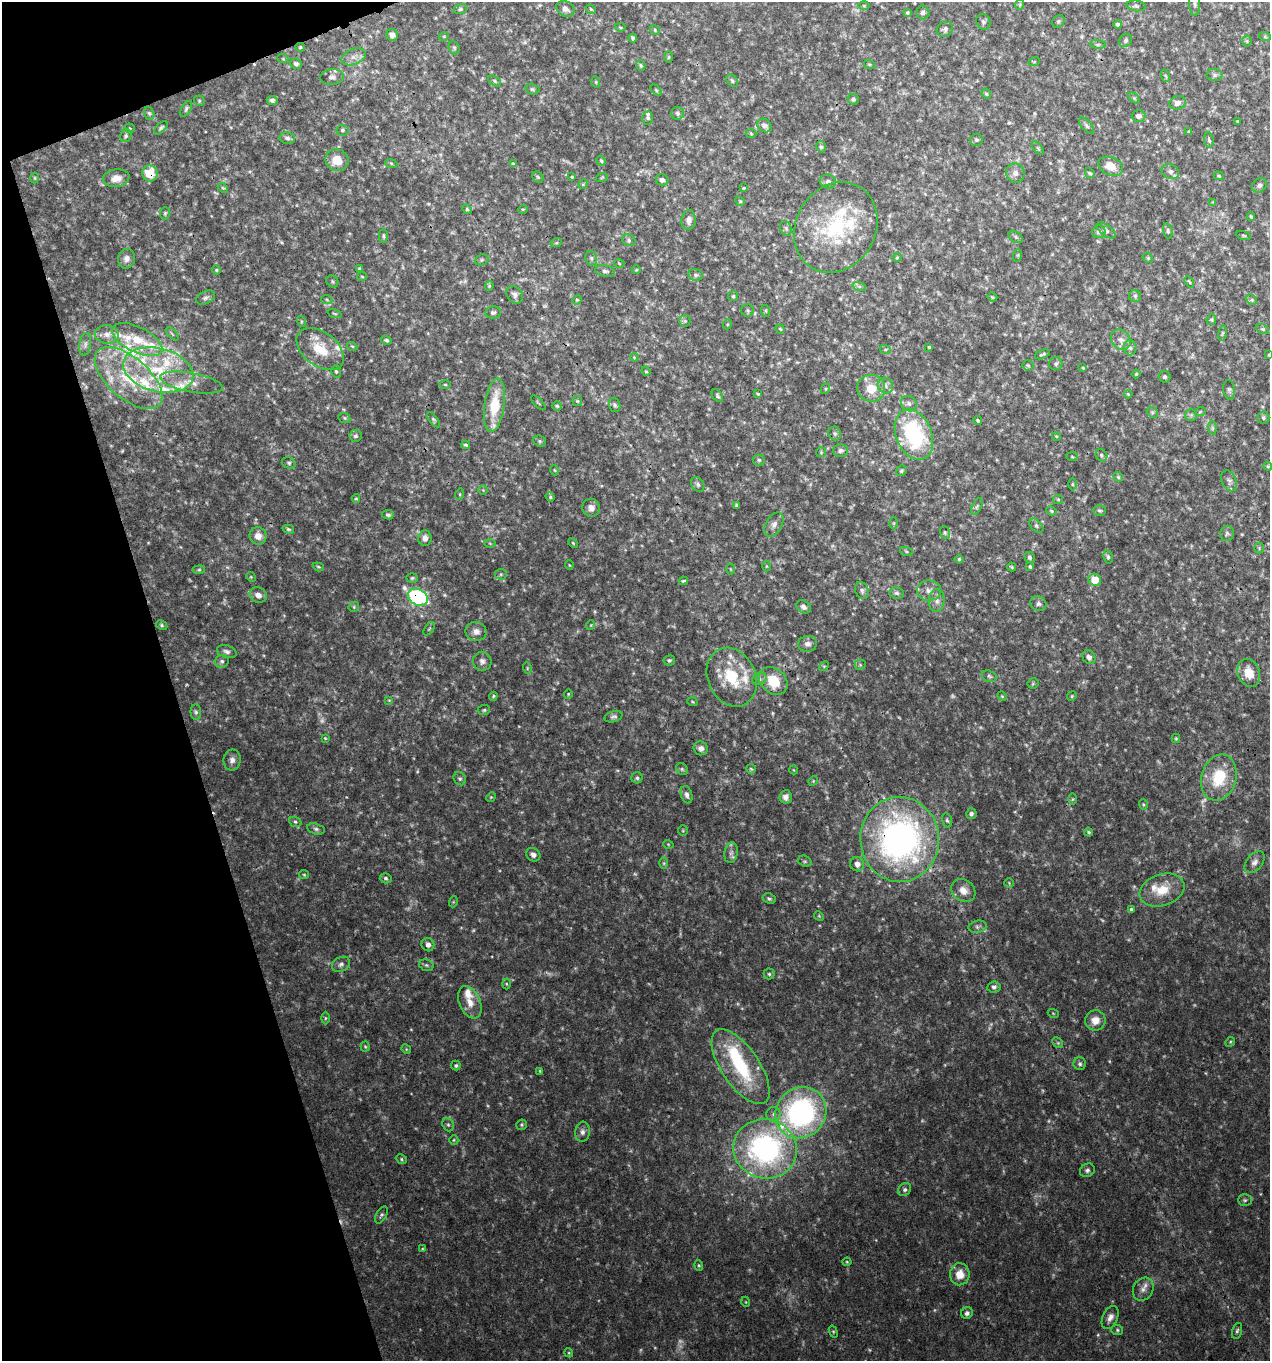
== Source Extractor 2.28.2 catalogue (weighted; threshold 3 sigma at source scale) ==
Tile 5 of 4 x 4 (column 1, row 2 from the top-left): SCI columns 124-1391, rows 2720-4078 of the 5270 x 5440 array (HDU 1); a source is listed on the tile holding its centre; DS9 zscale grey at full resolution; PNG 1272 x 1363 px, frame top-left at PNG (2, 2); each listed source drawn as its Kron ellipse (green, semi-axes under 4 px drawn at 4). Shown black and unused: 15% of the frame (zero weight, under 3 of 4 exposures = <1% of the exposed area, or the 3 px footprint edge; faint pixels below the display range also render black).
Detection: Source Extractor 2.28.2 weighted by HDU 2 'WHT'; one run over the whole footprint, this tile lists its part. Background 0.03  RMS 0.0037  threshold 0.0167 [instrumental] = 3 sigma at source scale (4.5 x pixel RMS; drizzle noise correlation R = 1.50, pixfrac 1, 0.0396/0.0396 arcsec/px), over >= 5 px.
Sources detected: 412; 23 too faint to see at this stretch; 1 inside a brighter object's white glare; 1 cosmic-ray / hot-pixel residue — neither listed nor drawn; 27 inside a brighter listed object's ellipse — not listed separately; the other 360 listed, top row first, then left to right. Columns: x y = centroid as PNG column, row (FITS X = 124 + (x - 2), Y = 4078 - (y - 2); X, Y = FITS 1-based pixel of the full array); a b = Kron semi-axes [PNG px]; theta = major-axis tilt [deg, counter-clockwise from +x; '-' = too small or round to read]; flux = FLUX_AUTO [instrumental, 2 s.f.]
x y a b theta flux
1195 3 12 5 -86 1.3
1020 4 6 3 72 0.33
864 6 5 3 - 0.36
1136 6 10 5 -6 0.92
460 9 6 5 - 0.66
565 9 9 7 -32 1.8
591 9 5 4 - 0.45
923 12 7 6 - 1.1
907 13 4 4 - 0.49
1058 21 7 5 46 0.62
983 22 8 6 -62 0.83
1118 24 4 4 - 0.83
620 27 5 4 - 0.42
945 29 8 7 - 1.1
655 30 5 4 - 0.52
392 35 6 5 - 1.9
444 36 5 3 - 0.31
1265 37 6 4 -19 0.47
633 38 4 4 - 0.95
1126 41 7 6 - 0.92
1247 41 5 5 - 0.51
1098 44 8 4 -7 0.69
300 47 4 4 - 0.52
454 48 7 5 -69 0.6
354 57 12 7 21 2.4
669 57 6 4 90 0.42
283 59 6 3 -19 0.39
1034 62 6 3 19 0.34
296 64 6 5 - 0.95
869 64 5 3 - 0.38
641 65 5 4 - 0.57
1215 75 8 6 2 0.98
1166 76 6 4 -70 0.49
332 77 11 8 5 1.8
495 81 7 4 -29 0.65
732 81 7 5 -51 0.71
596 82 5 3 - 0.36
532 89 7 5 -15 0.62
656 90 6 4 -45 0.47
986 94 5 4 - 0.51
1134 98 6 4 -45 0.53
853 99 6 5 - 0.71
272 100 5 4 - 0.97
199 101 6 5 - 0.57
1177 103 8 7 - 1.8
186 109 9 4 60 0.76
149 113 7 5 -73 0.7
678 113 6 6 - 0.98
1139 116 7 6 - 1.4
648 118 6 5 - 0.77
1237 121 3 2 - 0.28
764 125 8 6 -33 1.7
1087 126 10 5 -48 0.96
129 128 5 4 - 0.44
161 128 8 4 45 0.79
342 130 6 5 - 0.67
1189 132 3 3 - 0.42
751 133 5 3 - 0.35
126 136 6 5 - 0.78
287 138 8 5 -12 1
976 140 6 6 - 0.72
1209 140 7 5 -81 0.66
821 147 6 4 -73 0.65
1038 148 7 4 -53 0.55
337 160 12 11 - 6.4
601 161 5 4 - 0.54
391 163 6 4 -19 0.45
513 164 4 4 - 0.51
1111 166 13 9 -24 4.4
1170 171 9 7 -32 1.3
1015 173 10 9 - 1.8
1090 173 5 3 - 0.55
150 174 8 7 - 8.3
1219 176 5 4 - 0.48
538 177 6 5 - 0.51
572 177 3 2 - 0.3
602 177 6 3 20 0.4
35 178 5 3 - 0.36
116 178 13 9 10 3.2
662 180 6 5 - 1.2
828 181 8 7 - 1.3
583 184 5 4 - 0.4
1259 185 8 6 42 0.98
223 188 6 3 -43 0.39
744 188 4 3 - 0.33
740 201 5 4 - 0.43
1213 202 4 4 - 0.27
467 209 5 4 - 0.49
523 209 5 3 - 0.3
165 213 6 5 - 0.53
1251 217 4 3 - 0.52
689 220 10 7 81 1.8
836 227 47 40 60 37
786 228 7 5 -69 0.86
1106 230 11 5 -37 1.1
1168 231 8 4 -78 0.69
1099 232 7 6 - 1.1
1244 235 8 3 -19 0.43
383 236 7 4 88 0.65
1016 237 8 5 -37 0.77
629 240 7 5 -25 0.79
556 243 6 3 18 0.41
1018 255 6 4 71 0.41
897 257 5 3 - 0.27
591 258 7 5 -75 0.79
1148 258 6 4 -47 0.48
126 259 10 8 76 1.7
482 260 7 5 21 0.6
619 263 5 3 - 0.32
360 269 4 3 - 0.59
216 270 4 4 - 0.44
636 270 4 3 - 0.28
605 271 10 5 -11 1.2
696 275 7 6 - 0.98
362 277 5 3 - 0.35
332 281 6 5 - 0.64
1189 282 6 3 -52 0.39
489 286 4 4 - 0.38
859 286 7 4 -18 0.78
515 295 9 7 -50 1.4
733 296 5 5 - 0.61
1135 296 6 6 - 0.69
206 297 10 6 27 1.1
992 297 5 4 - 0.42
327 300 6 3 -20 0.47
577 300 5 4 - 0.43
1252 300 6 4 -46 0.64
748 311 6 6 - 0.64
766 311 6 3 -71 0.42
493 312 7 6 - 1.1
335 314 7 3 -19 0.4
1211 320 5 5 - 0.52
301 321 5 3 - 0.4
685 321 6 5 - 0.62
728 324 5 3 - 0.36
780 329 5 3 - 0.4
1263 329 7 4 -25 0.69
1222 333 7 3 81 0.5
107 334 12 9 -5 2.8
172 334 8 3 -45 0.44
137 340 27 12 -26 10
386 340 5 4 - 0.62
1121 340 11 9 -48 2.2
85 344 12 5 81 1.2
352 346 5 3 - 0.34
929 347 3 3 - 0.36
1130 348 7 6 - 1.1
320 349 27 17 -37 11
885 349 6 4 -19 0.54
1042 354 8 3 21 0.59
1269 355 3 3 - 0.42
634 357 4 3 - 0.3
1056 364 7 6 - 0.8
1028 365 5 5 - 0.62
1083 368 4 3 - 0.32
158 370 36 22 -14 25
336 371 6 4 -73 0.6
646 371 5 4 - 0.42
1136 374 4 4 - 0.44
1165 377 6 5 - 0.74
128 378 41 20 -41 21
191 383 32 9 -11 5.5
445 385 5 3 - 0.43
885 386 8 7 - 1.5
871 388 14 13 - 6.2
825 389 5 3 - 0.35
1229 390 10 6 -82 0.94
758 394 4 3 - 0.42
1128 394 4 3 - 0.32
717 396 7 4 -52 0.6
577 401 5 5 - 0.43
538 403 9 2 -45 0.37
909 404 8 7 - 1.2
494 405 27 10 82 14
615 405 7 5 -72 0.78
557 406 4 4 - 0.45
1152 412 6 4 -44 0.66
1200 412 6 3 19 0.37
1191 415 6 5 - 0.71
344 418 6 4 -22 0.53
1263 418 6 6 - 0.66
434 420 9 4 -54 0.64
977 420 4 4 - 0.56
1212 428 7 4 -89 0.64
835 433 7 6 - 0.86
914 435 26 18 -68 38
355 436 6 6 - 0.84
1056 436 4 3 - 0.34
540 441 7 5 -22 0.65
466 445 4 3 - 0.48
840 450 7 6 - 1.2
821 452 5 5 - 0.41
1101 455 6 5 - 0.79
1072 457 6 4 -2 0.43
759 460 6 5 - 0.67
289 463 7 5 -16 0.74
1268 466 4 4 - 0.45
554 470 5 3 - 0.32
901 471 5 5 - 0.63
1118 477 5 4 - 0.49
1229 481 11 7 -66 1.2
698 484 8 6 -56 1
1072 484 6 4 -90 0.46
483 490 5 5 - 0.44
460 494 6 3 72 0.41
550 497 5 4 - 0.46
356 498 4 4 - 0.39
1058 499 5 4 - 0.39
737 505 4 3 - 0.83
977 506 9 4 63 0.8
591 508 9 8 - 2.1
1099 510 6 5 - 0.67
1051 511 5 4 - 0.46
388 515 6 4 -9 0.79
894 523 6 4 -90 0.48
774 525 13 8 60 2.1
1036 526 8 5 -47 0.84
288 529 6 4 -17 0.57
945 532 6 5 - 0.64
1227 533 7 7 - 0.99
258 536 9 8 - 2.7
425 538 7 6 - 1.9
490 543 5 3 - 0.38
573 543 6 3 -46 0.41
1259 548 5 5 - 0.52
906 552 6 3 -19 0.4
1029 557 5 5 - 0.84
1108 557 7 4 -80 0.8
959 559 4 4 - 0.5
569 565 5 3 - 0.3
766 566 5 3 - 0.37
318 567 6 4 -20 0.47
1012 567 4 3 - 0.46
1030 567 4 3 - 0.55
730 569 5 3 - 0.33
199 570 6 4 8 0.55
501 574 6 5 - 0.74
251 577 5 4 - 0.38
412 578 6 5 - 0.66
1095 580 6 6 - 6.9
683 581 4 3 - 0.45
862 590 9 6 -71 1
929 591 12 10 1 2.6
896 593 7 5 -3 0.8
258 595 9 7 -32 2.3
418 597 10 8 -29 70
937 601 11 7 87 1.9
1038 604 8 7 - 1.1
354 607 6 5 - 0.5
804 607 8 6 -35 1.4
162 625 6 4 -29 0.57
591 625 5 3 - 0.31
429 629 7 3 54 0.47
476 631 10 9 - 2.5
807 644 9 7 11 1.6
227 651 10 6 -17 1.2
1089 657 7 6 - 1.5
669 660 6 5 - 0.78
222 661 7 6 - 0.97
482 661 9 9 - 1.6
860 665 5 5 - 0.57
824 666 5 4 - 0.43
527 668 6 3 -73 0.38
1249 673 14 11 -69 6.2
989 676 7 5 -18 0.78
732 677 30 24 -65 18
759 679 7 6 - 0.95
773 681 16 12 -43 9.5
1033 683 5 5 - 0.46
568 694 4 4 - 0.38
493 696 4 3 - 0.43
1002 696 5 4 - 0.39
1072 696 5 4 - 0.46
389 700 4 4 - 0.31
692 702 5 3 - 0.38
484 710 6 5 - 0.65
196 712 8 5 -89 0.9
614 717 9 5 16 0.94
325 738 4 3 - 0.35
1176 738 4 4 - 0.37
701 748 7 6 - 1.7
232 760 10 8 80 1.9
682 769 6 5 - 0.71
751 769 5 4 - 0.46
794 770 4 3 - 0.28
637 778 5 5 - 0.72
1219 778 23 17 73 14
460 779 7 5 -55 0.86
813 781 5 4 - 0.38
687 795 9 5 -73 1.3
491 797 5 4 - 0.43
786 797 7 6 - 1.7
1073 799 5 3 - 0.38
1143 805 5 3 - 0.39
971 814 5 5 - 0.83
947 820 7 4 -73 0.71
295 822 6 5 - 0.65
316 829 9 5 -15 0.91
683 831 5 4 - 0.43
1089 832 5 3 - 0.52
900 839 42 39 -86 130
668 844 5 3 - 0.32
731 853 10 6 80 1.5
533 855 7 6 - 1.5
805 861 7 5 -19 0.66
1254 862 12 8 51 2
664 863 6 4 -90 0.49
857 864 7 7 - 1.9
304 875 5 4 - 0.42
386 878 6 5 - 0.7
1009 883 5 4 - 0.4
1162 890 23 15 19 8.1
963 891 13 10 -39 3.3
769 898 7 5 -25 0.72
453 902 5 3 - 0.34
1131 909 3 3 - 0.64
819 916 5 4 - 0.39
977 927 9 6 12 1.1
428 945 7 6 - 1.5
341 964 9 7 26 1.3
426 965 7 5 -16 0.71
769 974 5 5 - 0.63
506 984 5 3 - 0.38
994 987 7 5 8 1.1
470 1002 17 10 -66 4.2
1053 1013 5 3 - 0.33
325 1018 6 4 89 0.56
1095 1020 10 10 - 3.9
1230 1042 5 4 - 0.45
1058 1043 6 4 -45 0.58
365 1047 5 4 - 0.45
406 1049 5 4 - 0.42
1080 1064 6 6 - 0.91
456 1065 5 4 - 0.69
741 1067 43 19 -56 26
540 1071 4 4 - 0.41
801 1113 27 24 46 79
774 1114 7 7 - 1.3
448 1125 7 5 -68 0.8
522 1125 5 5 - 0.56
582 1132 10 7 84 1.6
454 1140 5 4 - 0.44
765 1149 32 29 -16 82
402 1159 5 4 - 0.54
1087 1170 8 6 32 1
905 1190 7 6 - 0.93
1245 1200 7 5 0 0.79
381 1215 9 5 59 0.84
422 1249 4 3 - 0.34
847 1262 4 4 - 0.38
699 1265 5 4 - 0.51
960 1274 11 10 - 5.2
1143 1289 12 10 60 2.5
746 1302 5 3 - 0.32
967 1313 6 5 - 1
1110 1318 12 7 65 2.1
1117 1330 6 5 - 0.58
1237 1331 8 5 74 0.82
833 1332 6 4 -70 0.48
569 1353 4 3 - 0.35
Overlapping masked pixels (flux is a lower limit): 4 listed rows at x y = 150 174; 128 378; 418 597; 900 839
Isophote crosses this tile's border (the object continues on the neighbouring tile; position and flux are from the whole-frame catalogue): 2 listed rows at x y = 1195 3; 1269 355
Unlisted compact peaks at least as high as the median listed source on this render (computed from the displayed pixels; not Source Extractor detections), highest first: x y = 1098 1335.